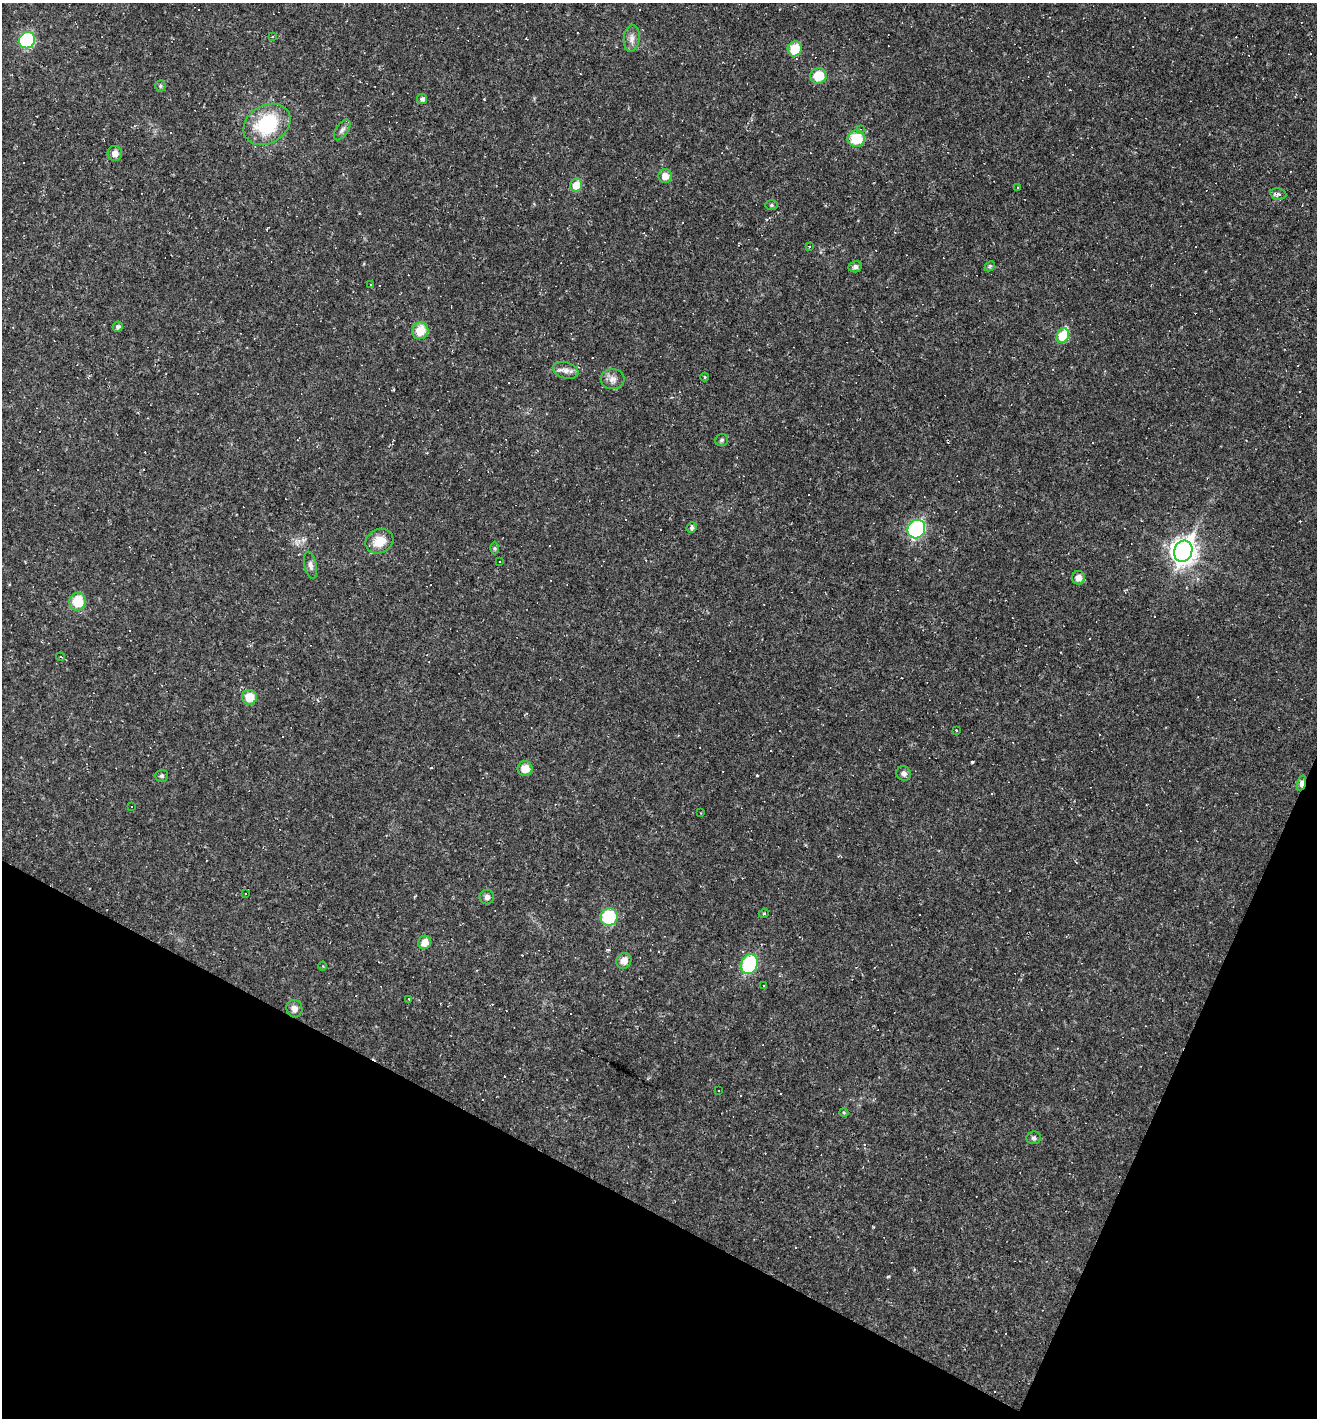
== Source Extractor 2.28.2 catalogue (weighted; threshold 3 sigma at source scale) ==
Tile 15 of 4 x 4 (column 3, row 4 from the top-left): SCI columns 2772-4086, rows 1-1416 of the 5676 x 5665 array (HDU 1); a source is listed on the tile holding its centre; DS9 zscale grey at full resolution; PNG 1319 x 1420 px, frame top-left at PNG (2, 3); each listed source drawn as its Kron ellipse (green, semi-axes under 4 px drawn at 4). Shown black and unused: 21% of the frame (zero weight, under 2 of 3 exposures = <1% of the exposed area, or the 3 px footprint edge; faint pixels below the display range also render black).
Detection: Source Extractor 2.28.2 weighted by HDU 2 'WHT'; one run over the whole footprint, this tile lists its part. Background 0.0384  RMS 0.0067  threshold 0.03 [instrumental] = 3 sigma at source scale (4.5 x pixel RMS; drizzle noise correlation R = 1.50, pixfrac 1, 0.05/0.05 arcsec/px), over >= 5 px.
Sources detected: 106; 46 cosmic-ray / hot-pixel residue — neither listed nor drawn; the other 60 listed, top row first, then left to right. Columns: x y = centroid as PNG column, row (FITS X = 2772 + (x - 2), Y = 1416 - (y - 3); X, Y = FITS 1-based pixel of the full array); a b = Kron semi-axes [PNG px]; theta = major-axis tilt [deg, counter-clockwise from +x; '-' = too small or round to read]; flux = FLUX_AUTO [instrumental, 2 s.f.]
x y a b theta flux
273 36 4 2 - 0.63
632 39 13 8 83 4.2
27 40 8 8 - 54
795 49 7 7 - 18
818 76 8 8 - 15
160 86 5 5 - 1
422 99 5 5 - 1.9
267 124 25 19 31 42
860 129 4 4 - 0.91
342 130 12 6 55 2.4
856 139 8 8 - 21
115 153 7 7 - 4.5
665 176 7 7 - 5.7
576 185 6 6 - 11
1017 187 3 2 - 0.88
1278 194 8 5 -11 2
771 205 6 5 - 1.2
809 247 3 2 - 1.2
990 266 6 4 46 0.94
855 267 7 5 10 2
371 284 2 2 - 0.79
118 327 5 5 - 1.8
420 331 9 8 - 13
1063 336 8 6 70 31
566 370 13 8 -15 4.2
705 377 4 4 - 0.67
612 379 12 10 4 4.3
722 440 6 6 - 1.4
692 527 5 5 - 1.4
916 529 9 8 - 86
379 541 14 11 24 11
495 548 6 4 -89 0.99
1183 551 11 9 67 540
499 561 2 2 - 0.57
310 565 13 6 -78 2.6
1079 578 7 6 - 4.5
78 602 9 8 - 18
60 657 4 3 - 0.83
249 697 7 7 - 11
956 730 3 2 - 0.49
525 768 7 7 - 8.9
904 774 7 7 - 2.7
162 776 6 6 - 1.3
1301 783 8 4 74 4.6
132 807 2 2 - 0.63
701 813 3 2 - 0.62
246 894 2 2 - 0.52
487 897 7 7 - 2.4
764 913 5 3 - 0.64
609 917 9 8 - 35
424 942 7 6 - 6.3
624 961 8 7 - 5.6
749 964 10 8 69 50
322 966 4 3 - 0.61
763 986 2 2 - 0.57
409 999 3 3 - 25
294 1009 9 8 - 3.4
719 1090 3 3 - 4.6
844 1113 4 3 - 0.56
1034 1138 7 6 - 1.5
Overlapping masked pixels (flux is a lower limit): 1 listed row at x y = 1301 783